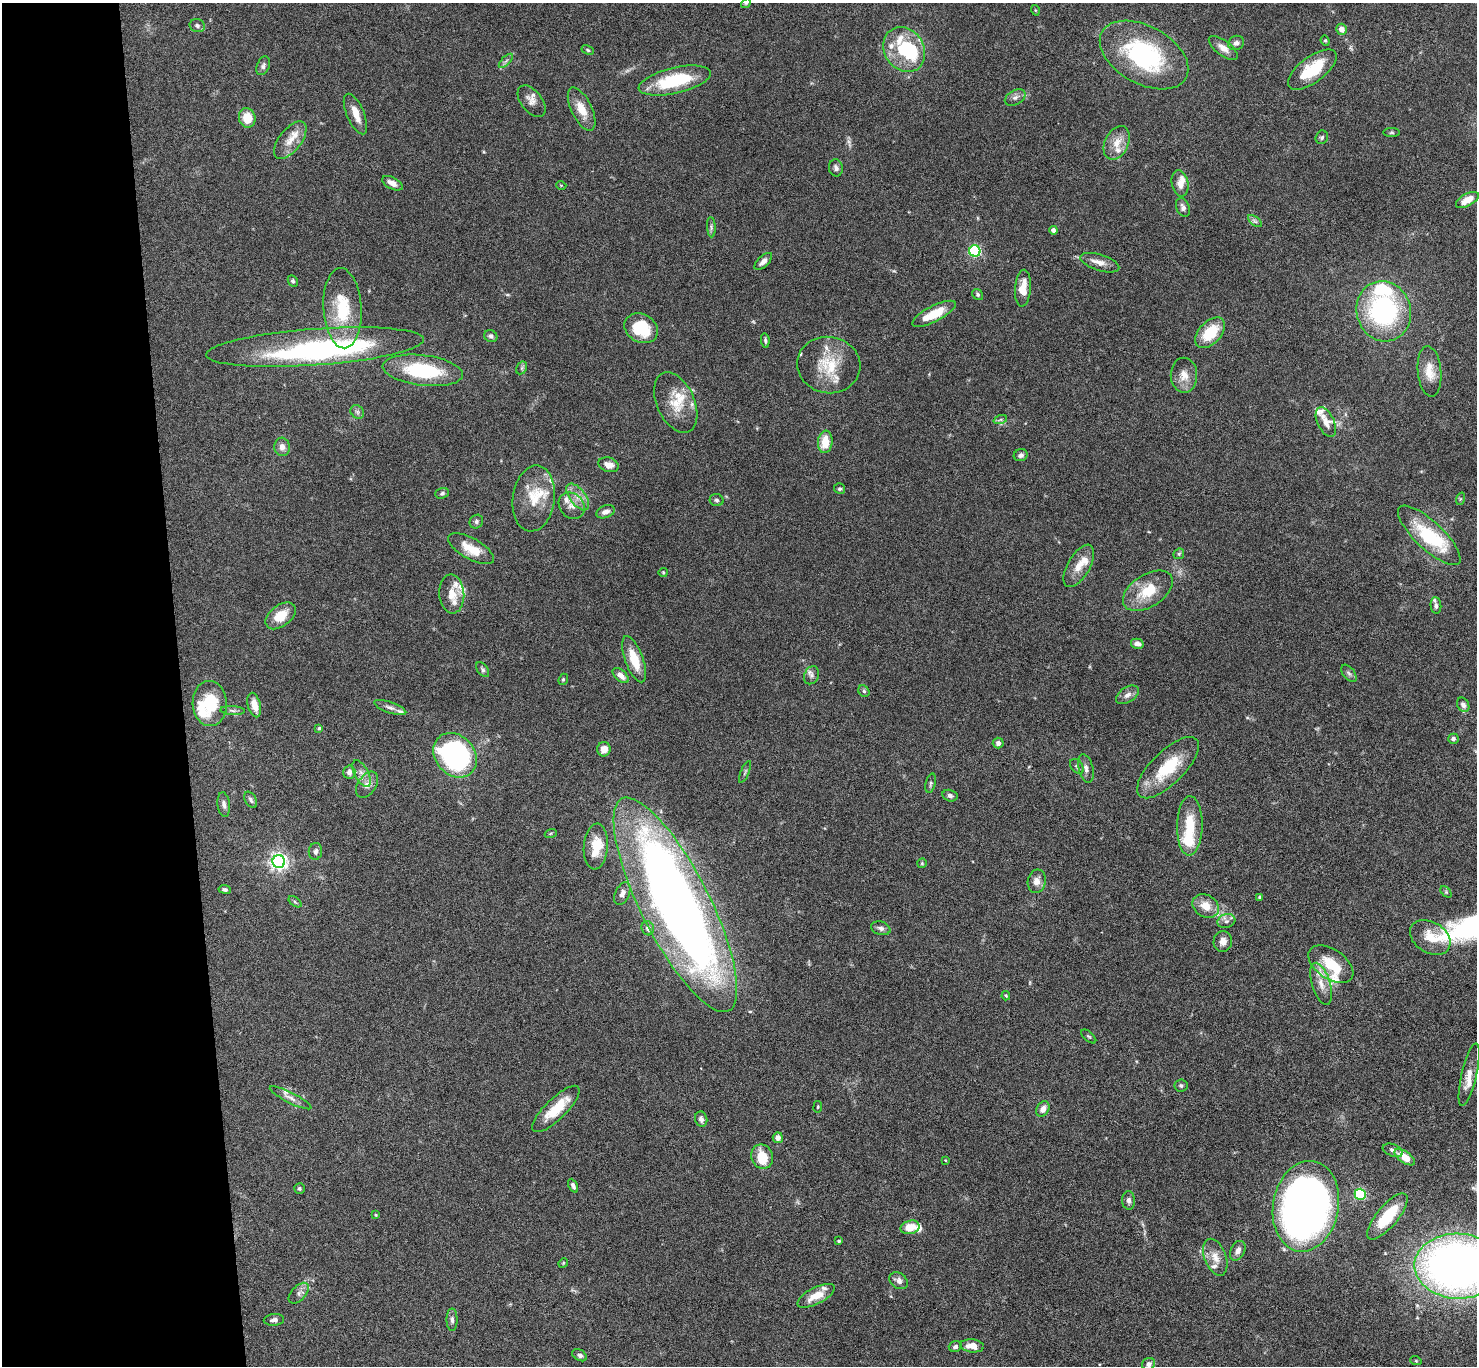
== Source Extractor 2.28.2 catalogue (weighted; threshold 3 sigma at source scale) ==
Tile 4 of 3 x 3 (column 1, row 2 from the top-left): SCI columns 2-1476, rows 1546-2909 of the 4427 x 4397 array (HDU 1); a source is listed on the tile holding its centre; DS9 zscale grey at full resolution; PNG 1479 x 1368 px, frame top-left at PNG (2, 3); each listed source drawn as its Kron ellipse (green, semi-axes under 4 px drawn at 4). Shown black and unused: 12% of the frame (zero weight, under 4 of 8 exposures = <1% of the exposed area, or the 3 px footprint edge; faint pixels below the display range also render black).
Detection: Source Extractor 2.28.2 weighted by HDU 2 'WHT'; one run over the whole footprint, this tile lists its part. Background 0.0565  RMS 0.0038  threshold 0.0154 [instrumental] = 3 sigma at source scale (4.09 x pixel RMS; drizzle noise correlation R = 1.36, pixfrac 0.8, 0.05/0.05 arcsec/px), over >= 5 px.
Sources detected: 207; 2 too faint to see at this stretch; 6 inside a brighter object's white glare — neither listed nor drawn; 34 inside a brighter listed object's ellipse — not listed separately; the other 165 listed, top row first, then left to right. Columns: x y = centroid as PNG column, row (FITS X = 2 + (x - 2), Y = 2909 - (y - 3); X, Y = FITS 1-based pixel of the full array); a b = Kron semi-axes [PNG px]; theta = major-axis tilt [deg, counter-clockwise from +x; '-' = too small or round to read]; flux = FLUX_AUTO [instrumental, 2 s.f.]
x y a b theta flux
746 3 5 4 - 0.42
1035 10 5 3 - 0.31
197 26 8 6 -21 1
1342 29 6 5 - 2.6
1325 41 5 4 - 0.45
1236 43 8 7 - 1.2
1223 48 17 7 -37 2.9
588 50 6 4 -28 0.49
904 50 23 19 -56 17
1144 55 48 29 -29 49
506 61 9 3 45 0.66
263 66 10 6 68 1
1312 70 29 13 37 15
675 81 37 13 13 22
1015 97 11 7 27 1.5
532 101 18 10 -52 2.7
582 109 23 10 -65 5.8
355 114 22 8 -66 4.3
247 118 10 8 -76 6.3
1392 133 8 4 0 0.55
1322 137 7 6 - 0.7
290 140 22 11 52 4.6
1117 143 18 12 65 4.7
836 168 8 7 - 1.3
392 183 11 5 -28 2.5
1180 183 13 8 -79 2.9
561 185 5 3 - 0.29
1467 200 12 6 28 4.4
1183 207 10 6 -68 1.3
1255 221 8 4 -37 0.8
711 227 10 4 -86 0.72
1053 230 4 4 - 1.5
975 251 6 5 - 49
763 261 11 5 43 1.8
1100 263 20 8 -18 3
293 281 6 5 - 0.65
1023 288 18 8 85 5.9
978 295 6 5 - 0.65
342 308 40 19 -87 17
1384 311 30 27 -74 53
934 314 24 8 27 8.1
641 328 17 14 -30 14
1210 333 18 11 47 12
491 336 7 6 - 0.98
765 340 7 4 -85 0.62
315 347 109 18 4 82
829 365 32 28 -11 14
522 368 7 5 61 0.64
423 370 40 15 -7 26
1429 371 25 11 -84 5.8
1184 375 17 13 -89 4.1
676 403 32 19 -66 9.1
357 412 7 6 - 0.94
1000 420 7 4 19 0.63
1326 422 16 8 -65 2.8
825 442 11 7 84 6.6
282 447 9 8 - 2.1
1021 455 7 6 - 1.1
609 465 10 7 -18 2.8
840 489 5 5 - 0.57
442 493 7 5 20 0.67
578 497 16 8 -53 3.3
534 498 33 21 82 10
1460 499 6 4 72 0.45
717 500 7 6 - 0.72
572 506 14 12 -46 3.1
606 512 9 6 21 1.8
476 522 7 6 - 0.82
1429 535 41 14 -43 23
471 549 25 10 -29 7.1
1179 554 6 5 - 0.52
1079 566 24 11 60 5.1
663 572 4 4 - 0.37
1148 591 28 16 32 11
452 594 19 12 -86 5.2
1436 605 8 5 -85 0.88
281 616 17 10 38 6.9
1137 644 6 5 - 1.7
634 659 24 9 -70 8.5
483 669 8 5 -54 0.72
1349 673 10 5 -52 0.95
812 675 9 7 65 1.2
621 676 10 5 -42 2.3
563 679 6 4 69 0.5
864 691 6 5 - 0.59
1127 695 13 7 33 1.9
210 704 22 17 -87 14
254 705 12 6 -75 4.2
1463 705 7 5 -59 1.2
390 707 17 5 -19 1.5
233 710 12 4 -3 0.94
319 728 4 4 - 0.44
1453 739 5 5 - 0.95
998 743 5 5 - 1
604 749 7 6 - 3.2
455 755 24 19 -48 74
1077 766 8 5 -50 0.9
1086 768 14 7 -76 1.7
1168 768 40 16 45 16
349 772 6 6 - 1.7
745 772 12 3 67 0.63
362 773 14 7 -62 2
931 783 10 5 76 0.8
367 785 14 9 56 2.8
950 796 8 5 -14 0.96
251 800 9 5 -60 0.96
224 804 12 6 -83 1.4
1190 826 30 13 89 12
551 833 6 4 19 0.41
596 846 23 12 86 9.1
315 851 8 6 81 1.2
279 862 6 6 - 150
922 863 5 5 - 0.42
1037 881 12 9 79 2.5
225 889 6 4 -7 0.69
1446 892 7 4 -46 0.5
622 894 12 7 65 1.9
1260 897 4 3 - 0.79
295 902 7 4 -37 0.52
675 905 119 34 -63 400
1206 906 14 11 -33 4.7
1226 921 9 7 16 1.5
648 928 7 6 - 1.2
881 928 10 6 -17 1.2
1430 937 22 15 -31 6.6
1223 941 10 9 - 2.3
1331 964 25 14 -35 10
1321 984 22 9 -73 4.4
1006 996 5 3 - 0.33
1089 1036 9 4 -40 0.59
1469 1075 32 7 77 4
1181 1086 6 6 - 0.74
291 1098 23 5 -27 2
818 1107 6 3 82 0.35
556 1109 31 10 44 9.6
1043 1109 8 6 58 2.5
701 1119 8 6 -75 1.2
778 1138 5 5 - 2.1
1393 1150 10 6 -21 1.2
762 1156 12 10 -69 7.3
1405 1157 12 5 -36 5.5
945 1160 4 3 - 0.27
573 1186 7 4 -64 1
299 1189 5 5 - 0.56
1360 1194 5 5 - 37
1129 1200 9 6 -87 1.3
1306 1206 46 33 80 260
376 1215 4 4 - 0.36
1387 1216 29 10 50 13
910 1227 9 6 14 5.6
839 1241 3 3 - 0.42
1238 1251 10 7 62 1.9
1215 1257 19 11 -69 4
563 1263 5 4 - 0.35
1458 1266 43 32 -2 250
899 1281 10 7 -35 1.6
299 1293 12 7 47 1.6
816 1296 20 8 27 5.8
274 1320 10 6 5 1.4
452 1320 11 5 -89 1.3
972 1346 12 6 -6 3.5
955 1347 6 5 - 0.85
580 1355 8 5 -31 1.1
1416 1361 6 3 -19 0.33
1148 1364 7 6 - 1.3
Isophote crosses this tile's border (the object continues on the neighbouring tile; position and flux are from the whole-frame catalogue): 2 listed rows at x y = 746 3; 1458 1266